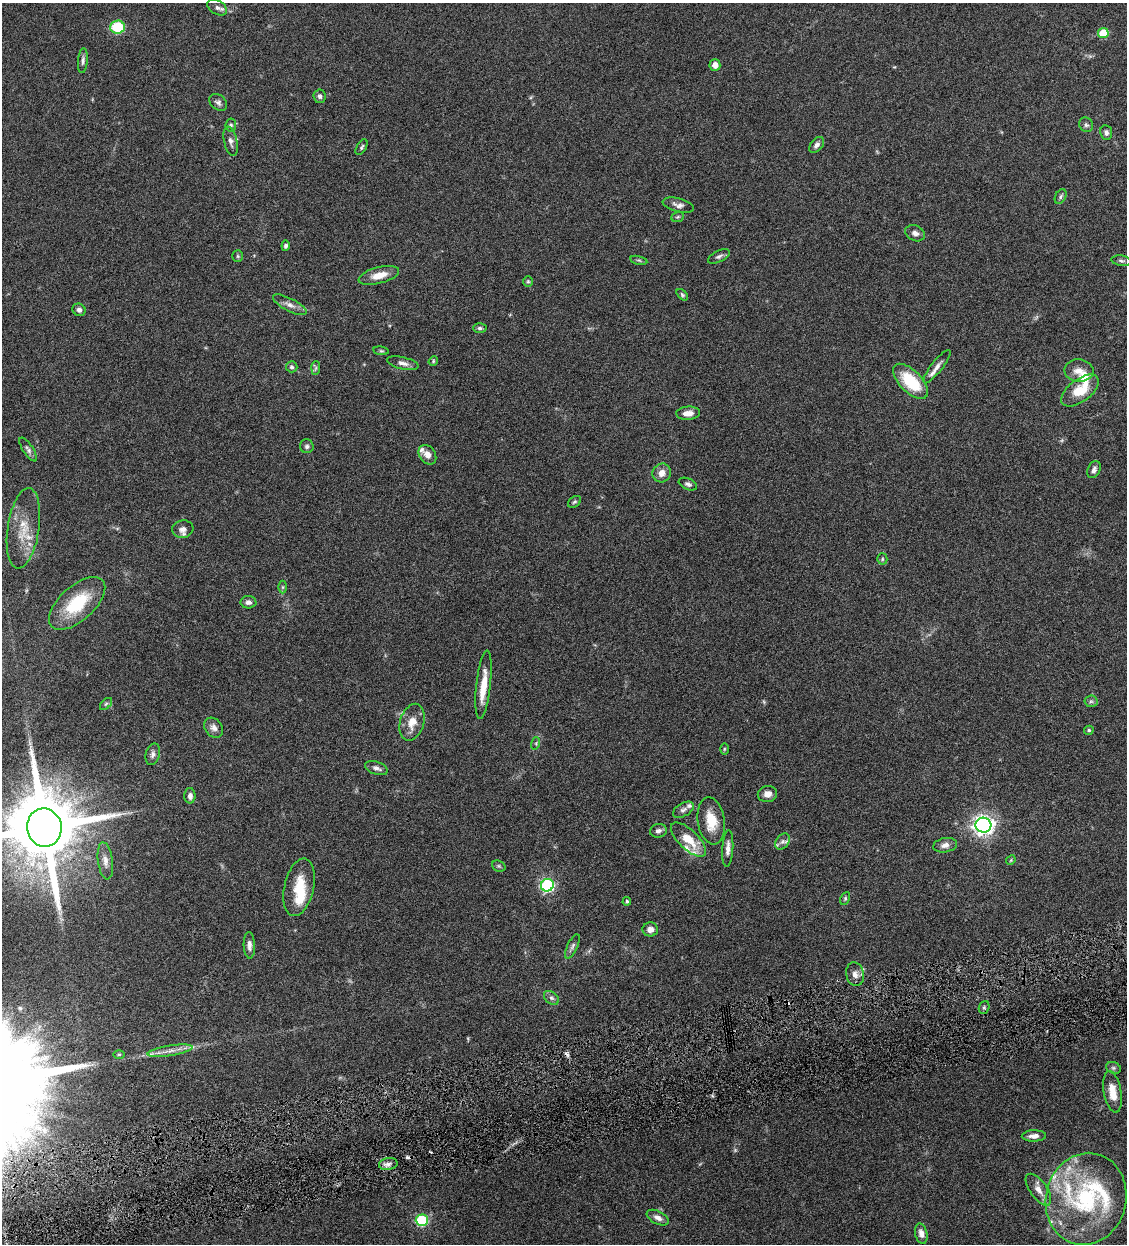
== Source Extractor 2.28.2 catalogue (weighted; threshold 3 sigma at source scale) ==
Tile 7 of 4 x 4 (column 3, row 2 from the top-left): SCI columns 2514-3638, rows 2487-3728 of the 4909 x 4973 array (HDU 1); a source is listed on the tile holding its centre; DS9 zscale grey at full resolution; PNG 1129 x 1246 px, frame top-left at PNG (2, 3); each listed source drawn as its Kron ellipse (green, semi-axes under 4 px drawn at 4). Shown black and unused: <1% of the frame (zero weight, under 4 of 8 exposures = <1% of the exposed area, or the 3 px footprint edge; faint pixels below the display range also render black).
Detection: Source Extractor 2.28.2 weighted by HDU 2 'WHT'; one run over the whole footprint, this tile lists its part. Background 0.0434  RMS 0.0037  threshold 0.0151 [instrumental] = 3 sigma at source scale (4.09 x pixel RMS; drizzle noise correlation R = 1.36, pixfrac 0.8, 0.05/0.05 arcsec/px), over >= 5 px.
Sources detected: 111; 1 too faint to see at this stretch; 1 inside a brighter object's white glare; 3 cosmic-ray / hot-pixel residue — neither listed nor drawn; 10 inside a brighter listed object's ellipse — not listed separately; the other 96 listed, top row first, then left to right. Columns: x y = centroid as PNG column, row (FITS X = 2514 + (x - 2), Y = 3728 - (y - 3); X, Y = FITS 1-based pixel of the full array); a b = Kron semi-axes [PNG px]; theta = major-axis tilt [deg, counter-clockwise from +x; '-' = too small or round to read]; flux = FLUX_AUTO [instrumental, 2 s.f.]
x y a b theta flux
217 8 11 7 -29 1.3
117 27 7 6 - 13
1103 33 5 5 - 11
83 61 12 5 85 1
715 65 5 5 - 2.2
320 96 7 6 - 1
218 102 10 7 -39 1.1
231 125 6 5 - 0.63
1086 125 8 6 -52 0.92
1106 133 7 6 - 1.1
231 141 15 6 -77 1.4
817 145 9 6 50 1.4
362 147 8 4 59 0.67
1061 196 8 5 61 0.7
678 205 16 7 -13 1.7
678 217 6 5 - 0.51
915 233 10 7 -24 1.6
286 246 5 4 - 0.76
238 256 6 5 - 0.47
719 256 12 5 26 1.1
639 260 8 3 -13 0.54
1121 261 10 5 -9 0.83
379 275 21 8 14 4.4
528 281 5 5 - 0.48
682 295 7 4 -46 0.57
290 305 19 6 -27 2.1
79 310 7 6 - 0.98
480 328 7 4 -1 0.67
381 351 8 4 -8 0.45
433 361 5 4 - 0.39
403 363 16 6 -14 1.6
292 367 6 5 - 0.77
937 367 20 5 52 2.2
316 368 7 4 88 0.63
1079 371 14 11 -3 3.2
911 381 22 11 -46 15
1080 390 22 11 37 8.6
688 413 12 6 4 2.4
307 446 7 7 - 0.92
28 450 14 5 -56 1
427 455 11 8 -55 2.5
1094 470 9 6 64 1.2
662 473 9 9 - 2.5
688 484 9 5 -23 0.92
575 502 7 5 39 0.59
23 528 41 16 81 9.4
183 529 10 8 9 1.9
882 559 5 5 - 0.49
283 587 6 4 90 0.47
248 602 8 6 0 1.2
77 603 34 17 42 17
483 685 34 7 84 6.3
1091 701 6 6 - 0.73
106 704 7 4 45 0.56
412 722 19 12 73 4.6
214 728 11 8 -51 1.8
1089 730 5 4 - 0.6
536 743 6 4 73 0.49
724 749 5 3 - 0.35
153 754 11 7 75 1.2
376 768 12 6 -19 1.5
767 794 10 8 13 2
190 796 8 5 -89 1.4
683 810 11 6 31 1.3
711 821 24 13 -81 7.4
983 825 8 7 - 190
44 827 19 17 -81 4700
658 831 8 6 10 1.2
688 840 22 9 -44 6.9
783 842 9 6 55 1.3
945 845 12 7 11 1.8
728 848 18 5 87 2.1
1011 860 5 4 - 0.38
105 861 19 7 -82 2.4
499 866 7 5 -21 0.55
547 885 6 6 - 38
299 887 29 14 77 9.4
845 898 7 4 65 0.55
627 901 4 4 - 0.73
650 929 8 7 - 2.1
249 945 13 5 -88 1.5
572 946 13 5 65 1
855 974 12 9 -78 2
551 998 8 6 -39 0.96
984 1007 6 5 - 0.66
170 1051 23 5 9 2.9
119 1054 6 4 0 0.48
1113 1068 7 5 -21 0.77
1113 1092 21 8 -80 5.4
1034 1136 12 5 2 2.1
388 1164 9 6 9 1.3
1038 1190 18 8 -55 2.9
1086 1199 46 40 76 42
658 1218 12 6 -27 1.8
422 1220 6 5 - 31
921 1234 10 6 -77 1.9
Isophote crosses this tile's border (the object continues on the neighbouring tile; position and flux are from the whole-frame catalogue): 1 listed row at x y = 44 827